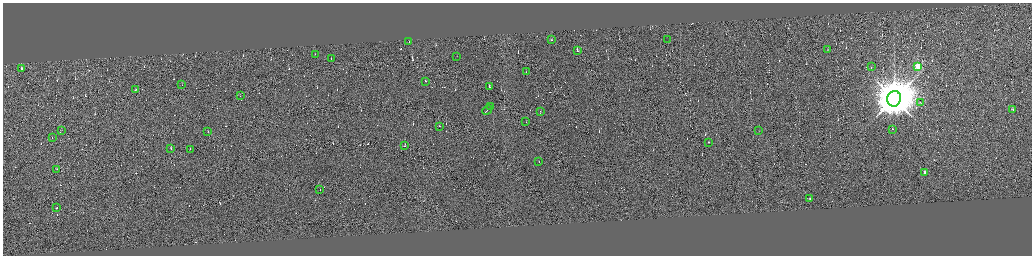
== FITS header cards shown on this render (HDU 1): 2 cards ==
NAXIS1  =                 4118
NAXIS2  =                 1013

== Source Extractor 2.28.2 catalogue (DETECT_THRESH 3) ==
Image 4118 x 1013 px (HDU 1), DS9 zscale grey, zoomed out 1/4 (1 PNG px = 4 x 4 image px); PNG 1034 x 258 px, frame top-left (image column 4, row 1010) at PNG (3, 3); each listed source drawn as its Kron ellipse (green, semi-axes under 4 px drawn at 4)
Background -0.107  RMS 3.8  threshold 11.4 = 3 sigma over >= 5 px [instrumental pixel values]
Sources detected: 442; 402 cannot appear on this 1/4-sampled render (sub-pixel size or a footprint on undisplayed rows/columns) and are neither listed nor drawn; the other 40 listed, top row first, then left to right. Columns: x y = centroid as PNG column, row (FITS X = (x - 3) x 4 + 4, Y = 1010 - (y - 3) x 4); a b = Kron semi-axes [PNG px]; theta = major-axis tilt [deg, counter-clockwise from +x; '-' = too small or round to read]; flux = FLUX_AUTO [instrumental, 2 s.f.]
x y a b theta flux
667 39 4 1 - 1.2e+03
551 40 2 1 - 1.2e+04
409 41 2 1 - 1.3e+03
827 50 2 1 - 7.7e+02
577 51 3 1 - 2.7e+04
315 54 2 1 - 5.0e+02
457 56 2 1 - 3.8e+02
331 59 2 1 - 1.4e+04
918 66 3 2 - 1.3e+05
872 67 2 1 - 1.5e+04
22 68 2 1 - 2.2e+04
526 71 2 1 - 1.9e+04
425 81 2 1 - 3.4e+03
182 85 2 1 - 3.2e+02
489 87 2 1 - 1.3e+04
135 89 2 1 - 1.3e+04
240 96 2 1 - 1.6e+04
894 98 8 7 - 1.6e+07
921 103 2 1 - 2.6e+04
491 106 3 1 - 2.3e+04
1012 109 3 1 - 2.1e+04
487 110 5 1 - 4.9e+04
540 111 2 1 - 1.8e+03
526 121 2 1 - 6.9e+02
439 126 2 1 - 2.7e+03
892 129 2 1 - 1.7e+04
62 130 2 1 - 4.5e+02
759 131 2 1 - 5.2e+02
208 132 2 1 - 9.2e+03
52 137 2 1 - 1.1e+04
708 142 2 1 - 4.0e+03
405 146 3 1 - 1.9e+04
171 148 2 1 - 4.0e+03
190 149 2 1 - 1.2e+03
539 161 2 1 - 2.0e+04
57 169 2 1 - 9.1e+03
925 172 2 1 - 2.3e+04
320 189 2 1 - 8.6e+03
810 198 2 1 - 3.0e+03
57 207 2 1 - 5.0e+04
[402 sub-pixel or undisplayed-footprint detections neither listed nor drawn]